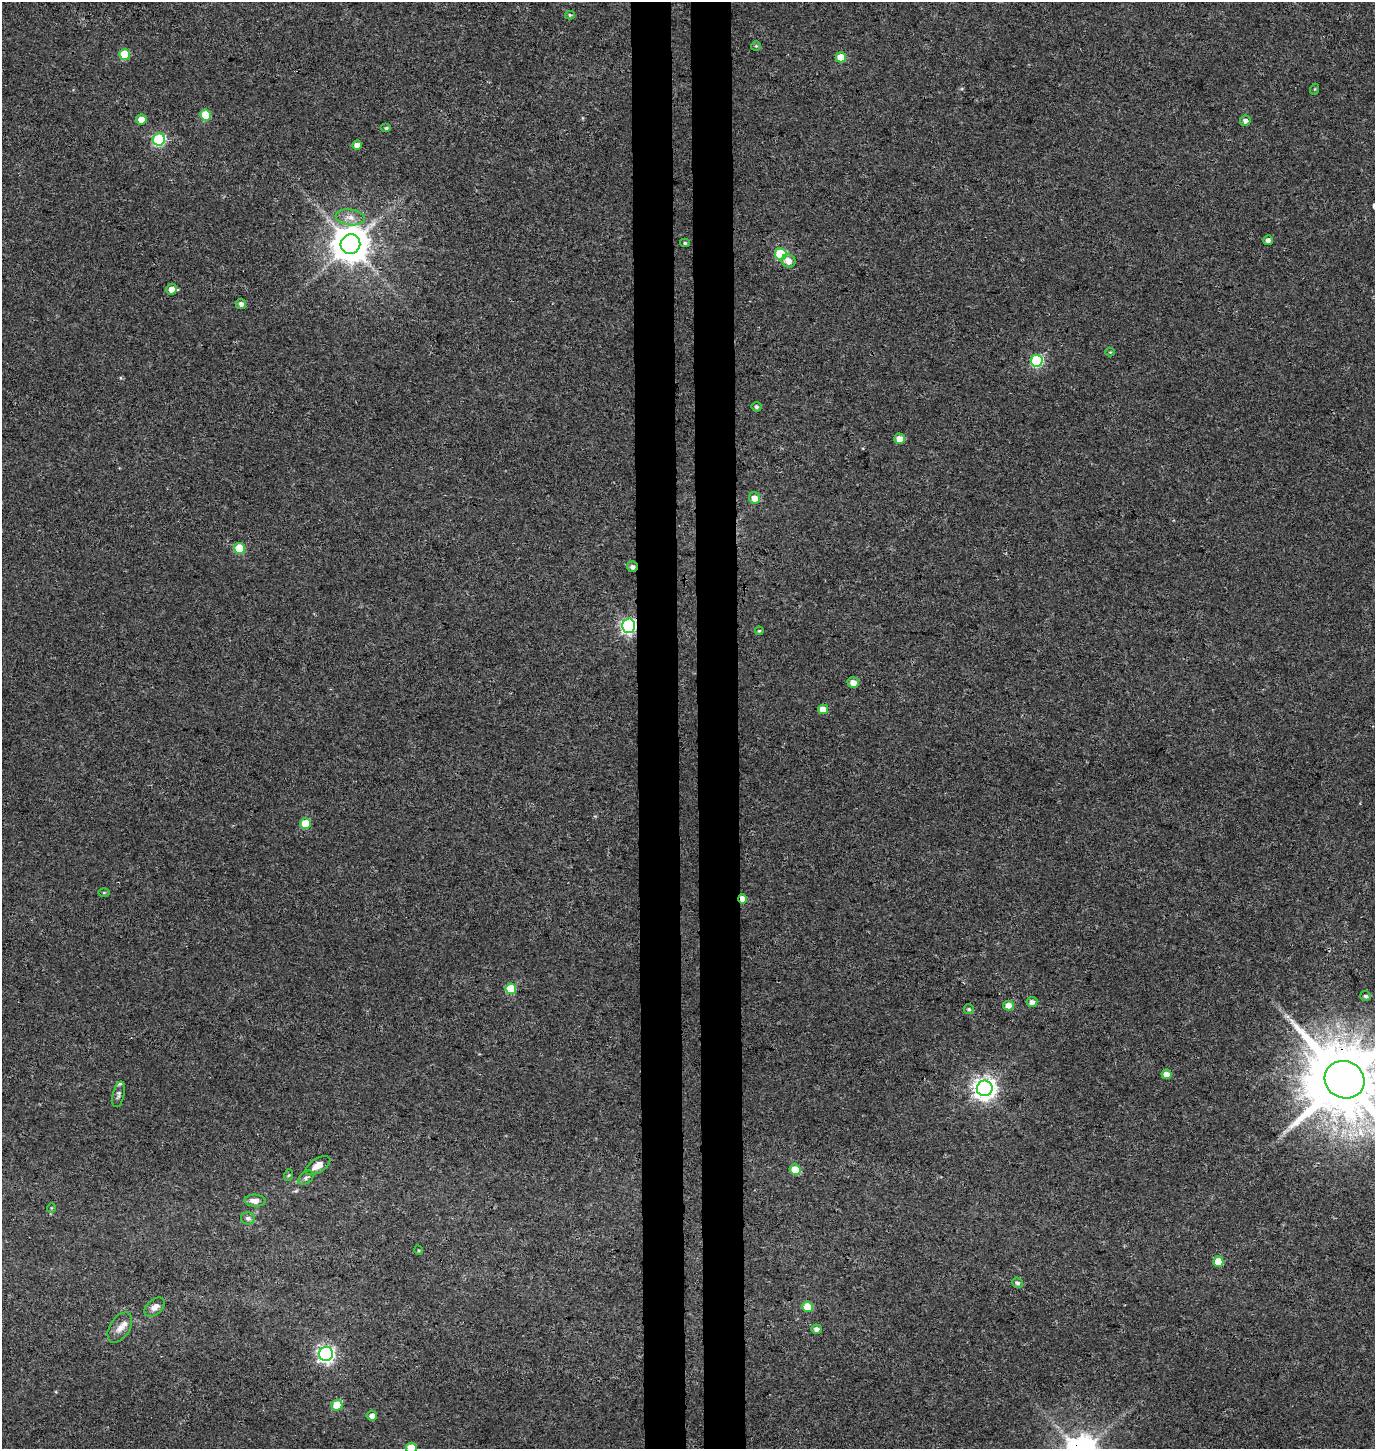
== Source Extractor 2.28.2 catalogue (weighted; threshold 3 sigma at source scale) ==
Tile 5 of 3 x 3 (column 2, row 2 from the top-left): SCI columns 1643-3015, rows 1461-2907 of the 4656 x 4358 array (HDU 1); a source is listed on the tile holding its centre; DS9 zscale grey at full resolution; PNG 1377 x 1451 px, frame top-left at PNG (2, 2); each listed source drawn as its Kron ellipse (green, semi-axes under 4 px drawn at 4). Shown black and unused: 6% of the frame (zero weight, under 3 of 4 exposures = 5% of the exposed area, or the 3 px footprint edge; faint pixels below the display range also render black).
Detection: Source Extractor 2.28.2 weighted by HDU 2 'WHT'; one run over the whole footprint, this tile lists its part. Background 0.0327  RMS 0.0043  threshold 0.0193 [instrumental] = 3 sigma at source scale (4.5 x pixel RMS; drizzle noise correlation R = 1.50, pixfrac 1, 0.0396/0.0396 arcsec/px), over >= 5 px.
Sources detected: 62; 2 inside a brighter listed object's ellipse — not listed separately; the other 60 listed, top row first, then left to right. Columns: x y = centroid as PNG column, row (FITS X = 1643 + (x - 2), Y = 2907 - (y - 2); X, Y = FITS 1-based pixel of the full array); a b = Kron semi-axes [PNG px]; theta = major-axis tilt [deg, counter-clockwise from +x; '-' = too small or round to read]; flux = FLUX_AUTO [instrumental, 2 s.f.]
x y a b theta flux
570 15 5 4 - 0.6
756 46 5 5 - 0.58
125 54 5 5 - 15
841 57 5 5 - 7.7
1315 89 5 3 - 0.38
206 115 5 5 - 16
141 120 5 5 - 5
1245 121 5 5 - 1.5
386 128 5 4 - 0.8
159 139 6 6 - 46
357 145 4 4 - 2.7
350 217 14 8 -7 3.6
1268 240 5 5 - 1.5
685 243 5 4 - 0.6
350 244 10 9 - 1100
781 254 6 5 - 26
789 261 7 6 - 3.6
171 289 5 5 - 3
241 304 5 5 - 1.6
1110 352 4 4 - 0.4
1037 361 6 6 - 44
757 407 5 4 - 0.83
900 439 5 5 - 4.3
755 498 6 5 - 3.8
239 548 5 5 - 18
632 567 5 5 - 1.6
628 626 7 6 - 110
759 631 4 4 - 0.46
853 683 6 5 - 3.6
823 709 5 5 - 4.6
305 824 5 5 - 13
104 892 6 4 0 0.52
742 899 4 4 - 5.3
511 989 5 5 - 14
1366 996 5 5 - 1
1032 1002 5 5 - 2
1008 1005 5 5 - 4.4
969 1009 5 5 - 0.71
1166 1074 5 4 - 3.5
1344 1080 20 18 -27 5400
985 1088 8 8 - 310
119 1094 13 6 76 1.4
318 1165 14 7 32 3.8
795 1170 5 5 - 7.9
289 1175 6 4 70 0.5
306 1178 8 6 38 1.1
255 1201 10 6 -2 2.7
51 1208 5 3 - 0.34
248 1218 7 6 - 1.5
418 1250 5 3 - 0.38
1218 1262 5 5 - 7.7
1017 1283 6 5 - 1.1
155 1307 12 7 40 2.4
808 1307 5 5 - 8.1
120 1327 17 10 57 3.6
816 1329 5 4 - 1.6
326 1354 7 7 - 150
337 1405 5 5 - 14
372 1416 5 5 - 2
411 1448 5 5 - 12
Overlapping masked pixels (flux is a lower limit): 4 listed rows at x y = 632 567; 628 626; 742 899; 1344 1080
Isophote crosses this tile's border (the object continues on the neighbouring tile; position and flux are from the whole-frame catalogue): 2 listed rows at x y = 1344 1080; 411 1448